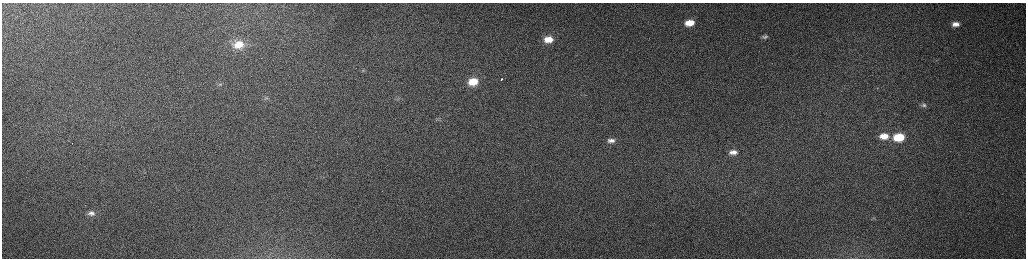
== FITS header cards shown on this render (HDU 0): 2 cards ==
NAXIS1  =                 2048 /fastest changing axis
NAXIS2  =                  512 /next to fastest changing axis

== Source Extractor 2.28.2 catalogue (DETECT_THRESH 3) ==
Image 2048 x 512 px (HDU 0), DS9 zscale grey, zoomed out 1/2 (1 PNG px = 2 x 2 image px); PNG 1028 x 260 px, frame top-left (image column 1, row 511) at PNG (2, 3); no overlay
Background 161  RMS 1.5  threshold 4.53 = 3 sigma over >= 5 px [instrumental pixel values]
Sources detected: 19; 2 cannot appear on this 1/2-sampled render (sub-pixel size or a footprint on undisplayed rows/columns) and are not listed; the other 17 listed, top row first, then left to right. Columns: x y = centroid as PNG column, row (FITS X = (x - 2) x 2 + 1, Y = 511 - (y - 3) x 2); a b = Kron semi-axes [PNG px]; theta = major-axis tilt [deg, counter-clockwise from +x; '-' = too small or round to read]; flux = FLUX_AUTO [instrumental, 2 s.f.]
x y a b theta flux
690 23 9 6 8 5400
956 24 10 6 0 2100
765 37 7 4 6 620
548 39 11 7 7 4700
238 44 16 11 1 7600
363 70 5 4 - 570
501 79 3 2 - 1500
473 82 9 7 8 6200
220 84 4 4 - 500
266 98 5 3 - 390
923 105 8 5 12 830
884 136 11 7 3 4300
899 137 9 6 6 11000
611 141 12 7 8 2500
72 143 2 1 - 210
733 152 12 8 5 2900
91 213 11 7 7 1800
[2 sub-pixel or undisplayed-footprint detections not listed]